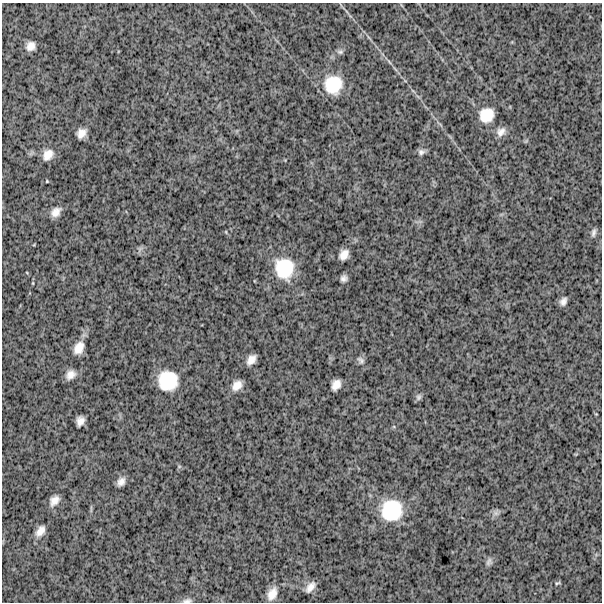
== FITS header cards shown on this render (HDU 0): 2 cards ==
NAXIS1  =                  600
NAXIS2  =                  600

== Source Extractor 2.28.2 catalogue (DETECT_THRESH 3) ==
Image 600 x 600 px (HDU 0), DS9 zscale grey, 1 PNG px = 1 image px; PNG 604 x 604 px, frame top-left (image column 1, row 600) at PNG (2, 3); no overlay
Background 1690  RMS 250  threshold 759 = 3 sigma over >= 5 px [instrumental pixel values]
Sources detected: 37; all 37 listed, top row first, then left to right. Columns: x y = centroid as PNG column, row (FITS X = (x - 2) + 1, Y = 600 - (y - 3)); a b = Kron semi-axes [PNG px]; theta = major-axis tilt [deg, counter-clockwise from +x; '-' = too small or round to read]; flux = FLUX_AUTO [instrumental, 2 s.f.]
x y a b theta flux
30 46 8 7 - 120000
340 52 9 6 7 48000
389 62 9 3 -46 32000
333 85 19 18 - 600000
486 115 17 16 - 350000
501 132 13 10 49 120000
81 133 9 7 51 130000
421 152 9 8 - 60000
48 155 13 10 51 170000
47 181 3 2 - 13000
56 212 12 8 43 130000
226 232 6 3 -72 16000
593 233 11 5 80 53000
344 255 10 7 58 140000
284 268 25 22 -82 720000
344 278 6 5 - 65000
33 283 5 3 - 15000
563 301 8 6 60 76000
79 348 15 10 60 190000
251 360 10 6 53 130000
361 360 11 8 -53 64000
70 375 11 9 38 130000
168 381 17 17 - 660000
237 385 12 9 44 160000
336 385 9 7 58 150000
419 397 9 7 88 43000
80 421 9 7 68 110000
121 482 10 7 58 99000
54 500 11 8 49 130000
392 510 25 24 - 850000
496 513 8 6 -45 58000
40 531 15 9 54 140000
489 562 10 8 68 60000
557 583 8 3 25 22000
310 587 13 7 51 120000
272 594 15 9 64 170000
187 601 13 6 6 58000
At the frame edge (FLAGS 8, measured only in part): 1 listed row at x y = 187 601